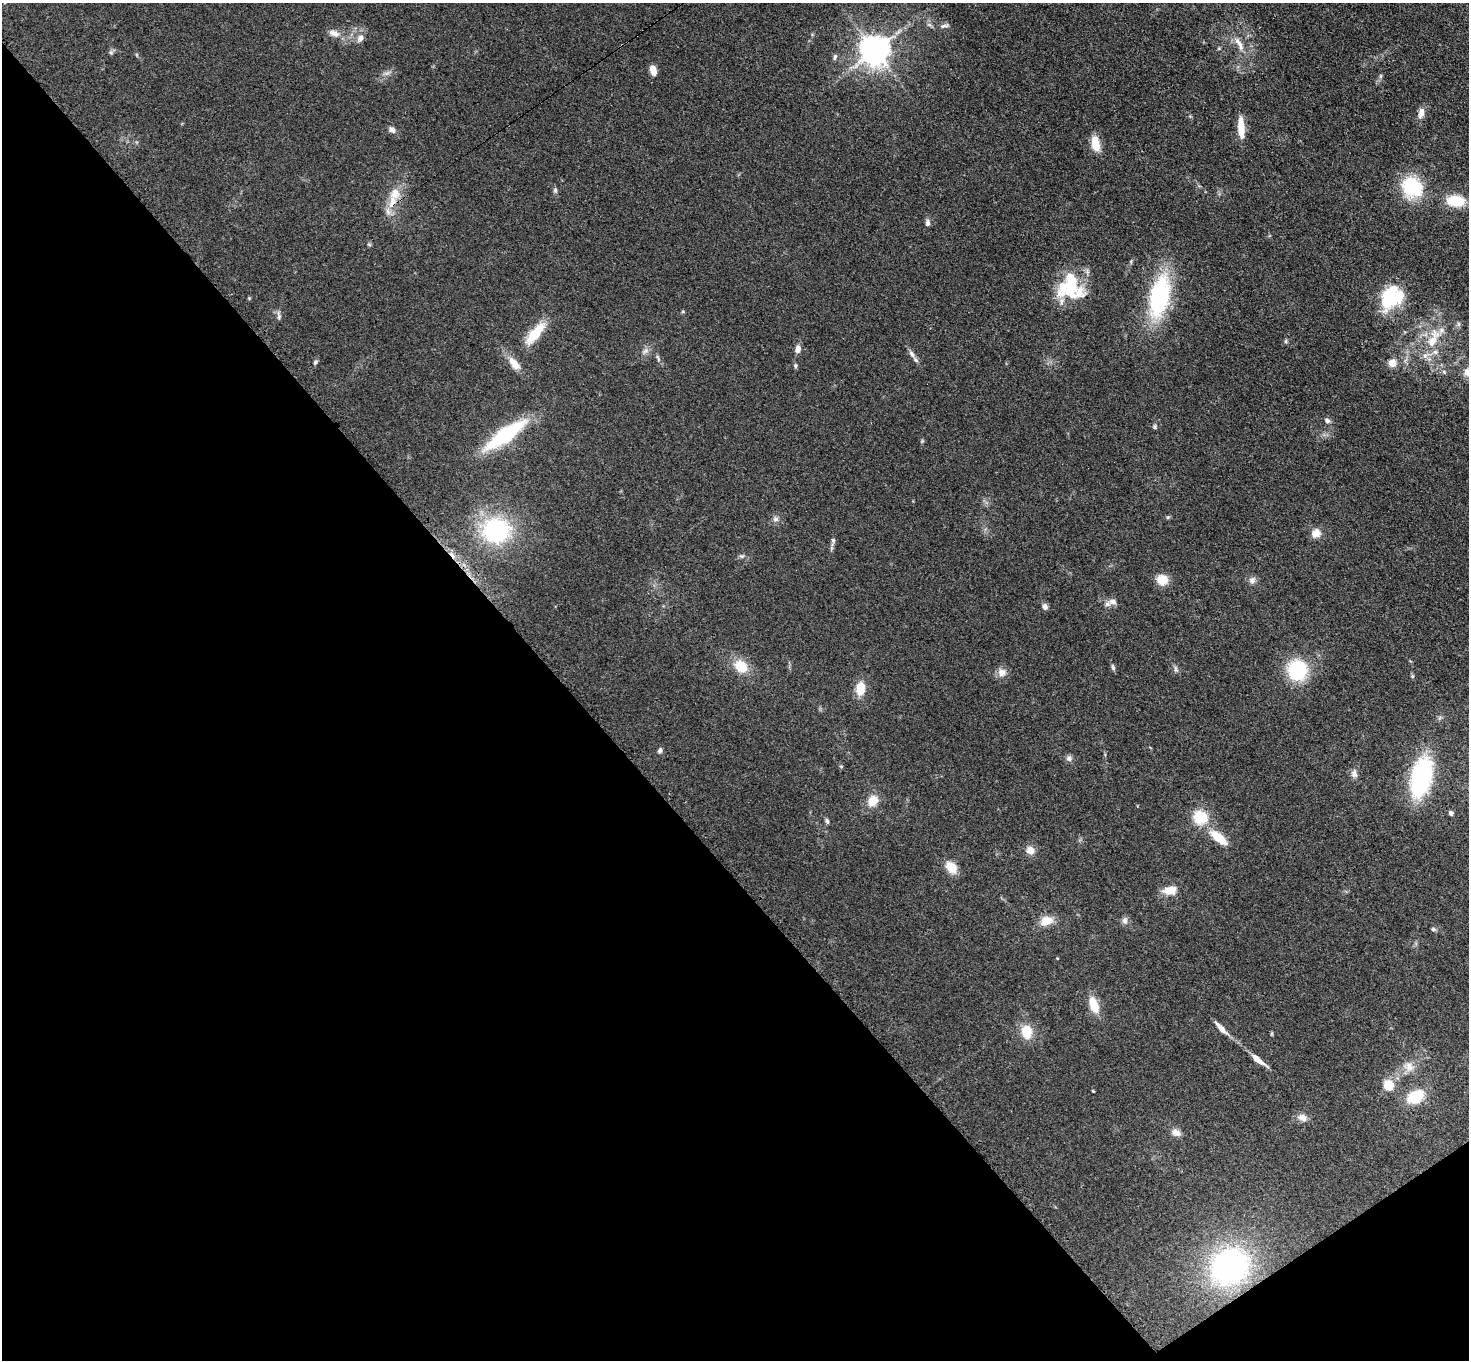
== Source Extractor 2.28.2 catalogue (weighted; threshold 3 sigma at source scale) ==
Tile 14 of 4 x 4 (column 2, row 4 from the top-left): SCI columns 1548-3014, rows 358-1715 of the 6030 x 6006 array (HDU 1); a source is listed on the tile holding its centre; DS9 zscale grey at full resolution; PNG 1471 x 1362 px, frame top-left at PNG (2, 3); no overlay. Shown black and unused: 40% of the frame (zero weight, under 3 of 4 exposures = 7% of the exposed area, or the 3 px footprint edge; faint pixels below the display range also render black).
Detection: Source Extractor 2.28.2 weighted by HDU 2 'WHT'; one run over the whole footprint, this tile lists its part. Background 0.102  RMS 0.0072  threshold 0.0324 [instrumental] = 3 sigma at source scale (4.5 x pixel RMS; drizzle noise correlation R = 1.50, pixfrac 1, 0.05/0.05 arcsec/px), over >= 5 px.
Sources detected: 94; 1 cosmic-ray / hot-pixel residue — not listed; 8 inside a brighter listed object's ellipse — not listed separately; the other 85 listed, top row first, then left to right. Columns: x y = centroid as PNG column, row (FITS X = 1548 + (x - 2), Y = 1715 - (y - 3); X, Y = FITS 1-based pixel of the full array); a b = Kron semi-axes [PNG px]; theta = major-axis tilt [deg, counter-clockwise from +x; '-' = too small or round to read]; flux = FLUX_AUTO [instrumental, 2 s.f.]
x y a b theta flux
944 26 14 5 11 2.4
334 33 14 7 -17 4.8
360 38 10 8 43 3.9
1239 44 24 7 -61 7.1
875 51 9 8 - 1200
835 57 9 5 78 1.4
653 70 8 5 -72 8.1
387 73 7 4 18 1.9
1381 76 6 4 90 1.1
1421 113 15 7 75 4.8
1241 127 22 7 -86 15
392 130 9 6 -36 2.9
1095 144 19 9 -78 11
1412 187 20 18 -42 44
555 190 8 5 89 1.6
1456 201 16 10 -5 23
393 202 19 11 74 12
927 223 9 6 78 2.3
369 244 6 4 -19 0.85
1070 286 24 18 67 24
1159 297 35 16 78 100
1390 297 32 19 70 35
249 298 4 4 - 0.67
683 312 5 3 - 0.74
279 316 12 5 -81 2
1458 324 7 4 90 1.4
535 333 33 11 50 19
1433 339 31 13 67 21
1286 341 6 4 72 0.94
798 349 7 5 88 5.6
645 351 12 6 40 2.9
912 354 10 6 -58 2.5
658 358 11 4 -70 1.7
315 362 7 5 55 1.4
514 363 21 10 -52 8.3
1392 363 10 9 - 5.2
1444 372 6 4 -47 1.1
1468 372 12 11 - 7.2
1327 420 8 6 -34 2
1155 427 6 5 - 1.2
505 435 39 12 36 70
775 519 8 7 - 2.4
496 530 25 23 2 83
1316 533 11 10 - 7
833 540 7 5 -89 1.4
741 556 7 5 -10 1.4
1162 580 12 11 - 11
1252 580 9 8 - 3.2
1113 602 14 8 -1 4.1
1045 607 8 7 - 2.4
741 666 16 12 -39 15
1113 667 9 5 -76 1.6
1176 669 9 5 -78 1.8
1297 670 18 17 - 47
1002 672 11 11 - 5
1412 676 5 5 - 0.97
860 689 13 9 86 14
660 750 7 6 - 1.7
1069 758 8 8 - 2.4
841 766 5 4 - 0.8
1354 774 11 8 -77 3.5
1421 777 34 18 75 99
873 801 14 11 58 9.5
1451 813 5 4 - 2.7
1200 817 16 15 - 21
827 821 7 5 -63 1.5
1218 838 21 9 -39 18
1030 850 10 8 -38 6
951 867 13 9 -47 12
1170 890 18 10 7 9.1
1046 921 15 11 17 9.3
1125 921 10 7 -82 2.8
1433 929 6 5 - 1.3
1057 958 4 2 - 0.44
1094 1005 18 10 -71 13
1221 1028 19 6 -46 6.2
1026 1032 14 11 -81 15
1258 1060 20 5 -38 7.9
1409 1067 16 11 -28 6.8
1388 1085 6 5 - 44
1093 1091 4 2 - 0.63
1415 1097 15 10 29 27
1302 1118 12 9 -21 4.7
1176 1132 12 8 -32 4.6
1229 1267 38 33 38 150
Overlapping masked pixels (flux is a lower limit): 1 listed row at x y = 393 202
Isophote crosses this tile's border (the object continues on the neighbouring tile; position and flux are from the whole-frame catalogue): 1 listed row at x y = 1468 372